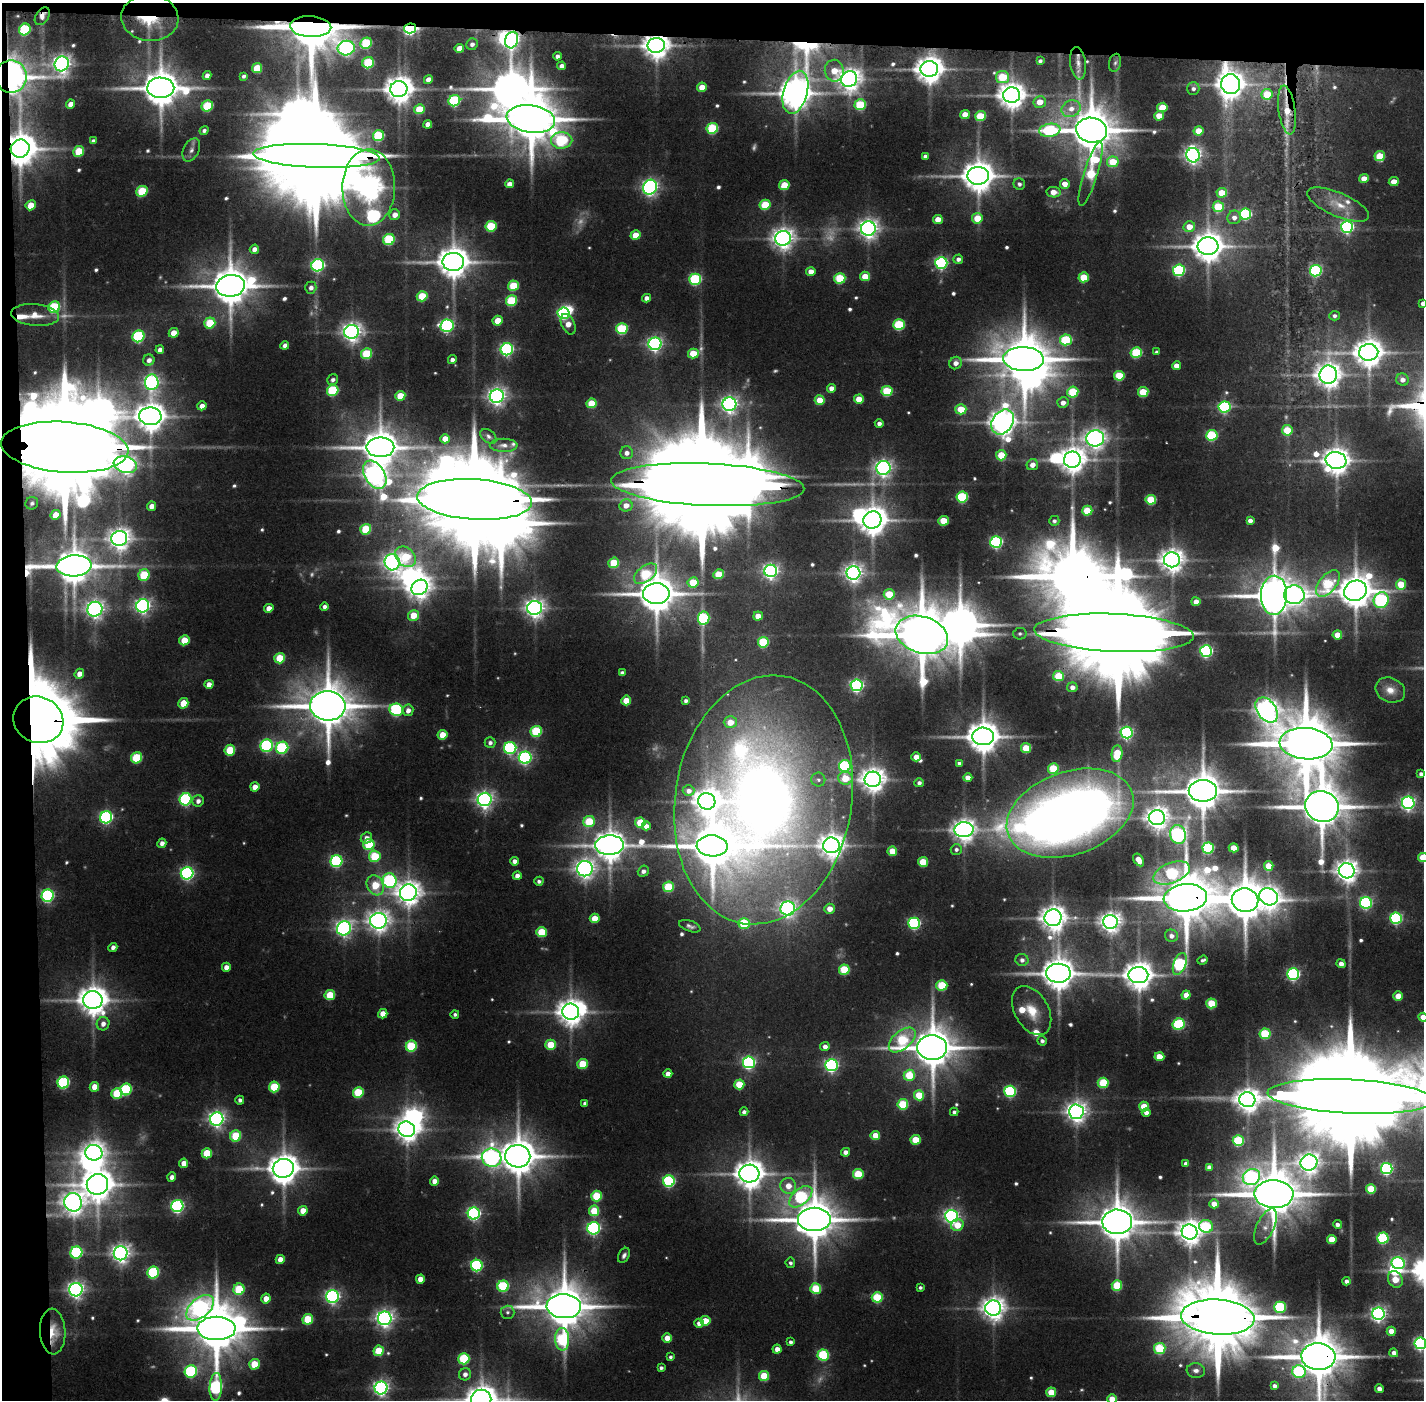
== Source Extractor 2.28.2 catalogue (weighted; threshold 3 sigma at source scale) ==
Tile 1 of 3 x 3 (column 1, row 1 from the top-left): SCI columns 1-1422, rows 2829-4226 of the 4268 x 4257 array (HDU 1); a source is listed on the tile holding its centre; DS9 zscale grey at full resolution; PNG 1426 x 1402 px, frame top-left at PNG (2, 3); each listed source drawn as its Kron ellipse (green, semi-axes under 4 px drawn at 4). Shown black and unused: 5% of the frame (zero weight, under 2 of 3 exposures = <1% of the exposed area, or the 3 px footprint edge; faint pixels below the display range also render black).
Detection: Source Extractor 2.28.2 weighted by HDU 2 'WHT'; one run over the whole footprint, this tile lists its part. Background 0.131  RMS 0.0089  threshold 0.0401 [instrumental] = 3 sigma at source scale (4.5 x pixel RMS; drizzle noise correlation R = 1.50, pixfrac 1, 0.05/0.05 arcsec/px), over >= 5 px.
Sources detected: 631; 18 too faint to see at this stretch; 25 inside a brighter object's white glare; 2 cosmic-ray / hot-pixel residue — neither listed nor drawn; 7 inside a brighter listed object's ellipse — not listed separately; of the other 579, all 500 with FLUX_AUTO >= 2.53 (the completeness limit of this list) listed and drawn (79 fainter detections not listed), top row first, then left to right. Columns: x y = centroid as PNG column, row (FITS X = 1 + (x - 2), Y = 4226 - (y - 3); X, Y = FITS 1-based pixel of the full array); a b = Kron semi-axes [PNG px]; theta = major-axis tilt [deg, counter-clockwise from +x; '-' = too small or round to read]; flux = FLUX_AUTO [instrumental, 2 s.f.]
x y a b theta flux
42 16 10 6 56 5.6
150 18 29 23 -5 53
311 27 20 10 -3 7900
410 28 6 5 - 220
25 29 6 5 - 100
512 40 8 6 72 350
366 43 6 5 - 69
472 44 6 5 - 4.5
656 45 8 7 - 1400
346 48 8 7 - 340
459 48 5 4 - 13
557 56 4 4 - 4.2
1040 61 4 4 - 2.8
368 63 6 5 - 68
1078 63 16 8 -82 8.7
1115 63 9 6 78 3.2
62 64 8 7 - 620
562 66 4 4 - 5.8
257 68 5 5 - 35
929 69 9 8 - 1600
834 71 11 9 -82 22
207 75 4 4 - 5.9
11 76 16 16 - 850
244 76 4 3 - 2.8
1003 77 6 6 - 53
428 79 4 4 - 8.5
849 79 8 7 - 1000
1231 84 10 9 - 1400
702 87 5 4 - 17
161 88 13 10 -1 3300
399 89 9 8 - 1600
1193 89 6 6 - 4.3
795 92 22 12 74 2400
1267 94 5 5 - 30
1012 95 8 7 - 1500
454 101 6 5 - 120
1040 102 6 6 - 15
70 104 5 4 - 9.1
860 105 6 5 - 63
207 106 6 5 - 66
1162 107 5 4 - 32
419 109 5 5 - 30
1071 109 10 8 25 9.9
1287 110 24 8 -82 20
965 114 5 4 - 18
980 116 5 5 - 41
1159 116 5 4 - 15
531 119 24 14 -8 6400
428 124 4 4 - 8
712 128 6 5 - 85
204 130 5 4 - 3.2
1050 130 10 6 8 120
1092 130 15 12 -8 4800
1198 131 5 4 - 23
378 136 6 5 - 77
562 140 10 8 1 92
93 141 4 4 - 2.9
20 149 9 9 - 2500
191 150 12 7 63 5.3
79 151 5 5 - 34
1193 155 7 6 - 520
316 156 63 12 -2 33000
925 156 4 4 - 2.9
1380 156 5 5 - 41
1113 162 6 5 - 31
1091 174 33 7 73 69
978 176 11 9 1 2200
1364 179 5 4 - 15
1394 182 5 4 - 14
509 184 4 4 - 8.1
1019 184 6 5 - 3.2
1065 184 5 5 - 11
784 185 5 5 - 30
369 187 38 26 89 1800
650 187 7 6 - 400
142 191 6 5 - 54
1054 192 7 5 -8 11
1222 193 5 5 - 25
1338 204 33 12 -23 20
31 205 5 5 - 20
765 205 5 5 - 44
1218 207 5 5 - 52
1245 214 6 5 - 120
395 215 5 5 - 8.6
1234 217 7 6 - 6.4
977 218 5 5 - 23
938 219 5 4 - 14
491 226 5 5 - 59
1189 226 6 5 - 15
1347 227 6 6 - 240
868 228 7 7 - 710
635 235 5 4 - 23
783 238 8 7 - 840
389 239 6 5 - 85
1208 246 10 9 - 1900
254 249 5 4 - 6.6
958 259 5 4 - 4.4
453 262 11 9 2 2200
941 263 6 6 - 220
318 265 6 6 - 210
1179 270 6 5 - 140
1316 271 6 6 - 120
811 272 5 4 - 11
865 276 5 4 - 21
1084 277 5 5 - 37
840 278 5 5 - 65
695 279 6 5 - 110
231 286 14 11 8 3500
513 286 5 5 - 48
311 288 6 5 - 5.3
422 296 5 5 - 36
646 298 4 4 - 6.9
511 301 6 5 - 66
1423 303 4 4 - 5.5
54 307 6 5 - 86
563 313 6 5 - 160
35 315 24 11 -5 18
1334 316 5 4 - 3.1
498 321 5 5 - 25
210 323 6 5 - 46
568 324 11 6 -65 13
899 325 6 5 - 80
447 326 6 6 - 230
622 329 6 5 - 82
352 332 7 7 - 670
174 333 5 4 - 14
138 336 6 5 - 130
1066 340 6 5 - 82
655 344 6 6 - 330
285 345 4 4 - 5.2
507 349 6 6 - 220
160 350 4 4 - 5
1136 352 5 5 - 78
1156 352 4 4 - 2.5
1369 352 9 8 - 1700
367 354 5 5 - 58
693 354 5 5 - 30
1024 359 20 12 -2 5900
149 360 6 5 - 5.4
452 360 4 4 - 4.7
956 363 6 6 - 7.2
1176 366 4 4 - 13
1328 375 9 8 - 1200
1119 376 5 5 - 48
333 380 6 5 - 3.4
1402 380 6 6 - 6.4
152 382 8 6 86 330
831 388 4 4 - 8.2
333 390 6 5 - 87
887 391 5 5 - 62
1073 392 5 5 - 65
1143 392 5 5 - 42
400 396 5 5 - 24
497 396 7 6 - 590
859 399 5 4 - 20
820 400 5 5 - 21
591 403 5 5 - 34
1063 403 6 5 - 7.8
729 404 7 7 - 510
202 406 4 4 - 7.3
1224 407 6 5 - 160
961 409 5 5 - 28
150 416 11 9 -3 1700
1003 422 13 10 55 1300
879 423 4 4 - 4.2
1287 430 5 5 - 39
1212 435 5 5 - 93
488 436 9 6 -39 3
1095 438 9 8 - 790
445 439 5 4 - 15
504 445 14 6 -1 5.5
65 447 64 25 -4 39000
380 447 14 10 0 2800
627 453 6 6 - 6.2
1001 455 5 5 - 33
1072 460 8 8 - 1400
1336 460 10 8 -9 1400
125 465 12 8 -16 610
1032 465 6 5 - 9
883 468 7 7 - 490
375 475 15 10 -58 870
708 485 97 21 -2 50000
962 497 6 5 - 94
474 499 57 20 -4 29000
1151 500 5 5 - 56
32 503 6 6 - 2.9
626 505 6 6 - 9.8
152 506 5 4 - 8.5
1087 511 5 5 - 41
55 515 5 4 - 16
872 520 9 8 - 1800
943 521 5 5 - 29
1054 521 5 5 - 3.4
1250 521 4 4 - 5.9
366 529 5 5 - 50
119 539 8 7 - 890
996 542 6 5 - 180
406 557 12 9 -45 44
1172 560 8 7 - 1100
392 562 8 7 - 580
614 563 5 5 - 43
74 566 17 10 4 2900
771 571 6 6 - 380
853 573 7 6 - 610
646 574 13 7 38 70
718 574 5 5 - 27
144 575 6 5 - 52
693 582 5 5 - 36
1328 584 15 8 51 79
1401 584 5 5 - 32
419 587 8 7 - 900
1355 591 11 10 - 2600
656 594 13 10 1 3200
889 594 5 5 - 32
1274 595 20 13 88 3500
1294 595 10 9 - 510
1381 600 8 7 - 200
1196 602 4 4 - 11
143 606 7 6 - 380
324 607 4 4 - 4.6
269 608 5 4 - 9.2
535 608 7 7 - 660
95 609 7 7 - 570
414 615 5 5 - 22
758 616 5 4 - 14
704 618 7 6 - 110
1114 633 80 19 -3 37000
1020 634 7 5 13 2.5
922 635 27 18 -18 7000
1337 635 5 4 - 17
184 640 5 5 - 26
763 642 5 5 - 69
1206 651 6 5 - 200
280 658 5 5 - 35
622 673 4 4 - 4.7
79 674 5 4 - 7.5
1058 676 5 5 - 41
209 684 4 4 - 9
857 685 6 6 - 230
1072 687 5 5 - 6.8
1390 690 15 12 -23 12
626 700 5 4 - 22
686 701 4 4 - 3.5
183 703 5 5 - 24
328 706 17 14 -4 5000
396 710 7 6 - 150
408 710 6 5 - 7.1
1267 710 14 9 -53 860
38 720 25 23 -24 12000
730 722 6 6 - 18
536 731 6 5 - 77
1127 733 6 6 - 210
442 735 5 4 - 22
983 736 11 9 -2 2300
490 743 5 5 - 3.9
1306 744 26 15 -4 9500
267 746 6 6 - 160
282 748 6 6 - 130
510 748 6 6 - 170
1026 748 5 5 - 36
230 750 5 5 - 42
1117 754 8 5 84 39
916 757 4 4 - 14
137 758 6 5 - 58
525 758 6 6 - 250
959 763 4 3 - 2.7
845 766 6 6 - 120
1053 768 5 5 - 49
1421 774 4 4 - 4.4
845 778 7 6 - 25
968 778 4 4 - 11
873 779 8 7 - 1200
818 780 7 7 - 3
919 783 4 4 - 3.7
255 787 5 4 - 11
689 791 6 5 - 6.2
1203 791 14 11 -1 3500
186 799 6 6 - 180
485 799 7 6 - 510
763 800 125 88 81 1500
198 801 6 5 - 5
707 801 8 8 - 1300
1408 803 6 6 - 300
1322 807 17 15 -19 4600
1070 813 65 41 19 1300
106 817 6 6 - 200
1157 818 8 7 - 990
589 822 6 5 - 48
640 822 5 5 - 38
646 826 4 4 - 7.2
964 830 9 7 3 1000
1178 835 9 8 - 340
366 838 6 5 - 6.2
162 843 5 4 - 5.9
369 844 5 5 - 58
610 845 14 9 3 2100
831 845 8 8 - 1200
712 846 15 10 -3 4400
1208 848 6 5 - 120
1234 848 5 4 - 18
956 849 5 5 - 3.4
892 851 5 4 - 22
375 856 6 5 - 56
1423 857 5 4 - 35
1139 860 7 4 -57 14
336 861 6 6 - 160
514 861 4 4 - 5.6
923 862 5 5 - 32
1269 866 5 5 - 25
585 869 8 7 - 660
643 871 6 5 - 4.7
1347 871 8 7 - 990
187 873 6 6 - 250
1172 873 19 10 21 110
517 876 4 4 - 6.8
390 881 7 7 - 190
539 881 4 4 - 3.1
375 885 10 8 -62 34
668 887 5 5 - 58
408 893 8 8 - 1100
48 896 6 6 - 200
1268 897 9 8 - 820
1185 898 22 13 5 6700
1245 900 13 12 - 4000
1366 903 6 6 - 170
788 909 7 7 - 440
830 909 5 5 - 11
595 918 5 4 - 21
1053 918 8 8 - 1300
1396 918 6 5 - 160
378 921 8 8 - 810
1110 922 7 7 - 840
744 923 6 5 - 58
914 923 6 5 - 160
690 926 11 5 -19 3.5
344 928 7 7 - 420
542 932 5 5 - 44
1171 936 6 6 - 5.7
113 947 4 4 - 5.1
1022 960 6 6 - 5.1
1203 960 5 3 - 2.5
1180 964 11 6 70 170
1341 964 5 4 - 5.4
226 967 4 4 - 7.5
844 970 5 5 - 53
1058 973 12 9 -1 2400
1293 974 6 5 - 190
1138 975 10 8 1 1600
942 985 5 5 - 61
330 995 5 5 - 37
1186 995 4 4 - 14
1398 996 4 4 - 19
93 1000 10 9 - 1700
1211 1003 5 5 - 47
1032 1011 26 17 -60 29
571 1012 8 8 - 1400
383 1014 5 4 - 13
455 1014 4 4 - 2.5
1423 1017 4 4 - 15
103 1024 6 6 - 6.1
1179 1024 6 5 - 110
1265 1034 5 5 - 70
902 1040 16 9 41 73
1042 1041 5 4 - 3.5
551 1045 5 5 - 36
411 1046 5 5 - 75
825 1046 5 4 - 6.1
932 1047 15 12 -3 4000
1159 1057 5 4 - 24
749 1062 6 6 - 230
583 1064 5 5 - 38
831 1065 6 6 - 250
668 1074 4 4 - 8.1
909 1075 5 5 - 43
63 1083 6 5 - 140
1103 1083 5 5 - 57
739 1084 5 5 - 35
94 1087 5 4 - 12
274 1087 5 5 - 56
126 1089 6 5 - 100
1010 1091 6 5 - 130
358 1092 5 5 - 56
117 1093 5 5 - 54
919 1095 5 5 - 34
1351 1096 83 17 -3 41000
240 1100 4 4 - 3.2
1247 1100 8 7 - 1100
585 1104 4 4 - 3.8
903 1104 5 5 - 58
1144 1106 5 5 - 28
744 1112 4 4 - 3.9
954 1112 4 4 - 3.5
1076 1112 7 7 - 800
1146 1112 4 4 - 6.1
217 1119 7 6 - 450
407 1129 8 7 - 1100
875 1135 4 4 - 18
236 1136 5 5 - 53
915 1140 5 5 - 30
1238 1141 5 5 - 86
845 1152 4 4 - 5.4
94 1153 8 7 - 820
207 1153 5 5 - 36
518 1156 12 11 - 3300
492 1158 10 9 - 480
184 1163 5 4 - 11
1309 1163 8 8 - 860
1186 1164 4 4 - 5.3
1209 1167 4 4 - 5.9
283 1168 10 9 - 2000
1387 1168 6 5 - 190
749 1174 10 9 - 1800
858 1174 5 5 - 54
172 1177 4 4 - 6
1251 1177 9 8 - 270
434 1181 4 4 - 8.3
669 1181 6 5 - 150
97 1184 11 10 - 2200
788 1186 8 7 - 14
1371 1189 5 5 - 41
1274 1194 19 14 -2 6200
596 1196 5 5 - 51
801 1197 13 7 41 130
73 1202 9 8 - 980
1214 1204 4 4 - 11
177 1206 6 6 - 220
303 1211 5 4 - 13
594 1211 5 5 - 38
474 1213 6 6 - 250
951 1216 6 6 - 340
814 1219 16 12 0 4300
1117 1222 15 12 -1 3500
1337 1224 4 4 - 4.9
957 1225 6 5 - 19
1206 1226 7 6 - 80
1265 1226 19 8 65 8.3
594 1228 6 6 - 230
1189 1232 8 7 - 1200
1383 1238 5 5 - 110
1332 1239 5 4 - 22
76 1252 6 6 - 140
121 1253 7 7 - 630
624 1255 8 5 62 3.6
280 1259 5 4 - 13
790 1263 5 5 - 2.9
1398 1263 7 5 -27 200
477 1265 6 5 - 150
153 1273 6 5 - 110
420 1279 4 4 - 13
1395 1279 8 7 - 23
1347 1281 4 4 - 4.6
1117 1285 5 5 - 46
503 1286 6 5 - 97
920 1287 4 3 - 2.5
239 1289 6 5 - 55
816 1289 5 5 - 52
76 1290 7 6 - 490
332 1297 6 6 - 290
877 1297 5 5 - 67
266 1299 5 4 - 11
564 1306 17 12 -3 4800
1280 1307 5 5 - 110
200 1308 16 9 41 440
993 1308 8 7 - 1000
507 1312 7 7 - 3.1
1378 1314 6 6 - 380
1218 1317 37 17 -4 15000
385 1318 7 6 - 530
308 1319 5 5 - 47
705 1321 5 4 - 22
699 1323 4 4 - 6.1
216 1328 19 12 -1 6100
1391 1331 4 4 - 14
53 1332 23 12 -87 26
667 1338 4 4 - 15
562 1339 11 7 -89 95
791 1342 4 4 - 3.4
1420 1343 6 6 - 230
1160 1348 6 5 - 74
777 1349 4 4 - 8.8
379 1351 5 5 - 34
1394 1353 4 4 - 5.2
823 1355 5 5 - 89
670 1357 4 3 - 2.5
1318 1357 17 13 -4 5000
464 1359 5 5 - 78
254 1364 5 5 - 31
661 1368 4 4 - 3.1
1196 1370 9 7 -9 5.3
191 1371 6 6 - 130
1299 1372 7 6 - 110
465 1374 6 6 - 5.7
764 1376 5 5 - 37
1274 1386 4 4 - 4.1
216 1387 14 6 87 180
381 1388 6 6 - 380
1379 1389 4 4 - 6.4
1051 1392 5 5 - 27
481 1399 10 9 - 1800
1112 1399 5 4 - 26
Overlapping masked pixels (flux is a lower limit): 33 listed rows (the first 20) at x y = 42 16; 150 18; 311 27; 410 28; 512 40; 656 45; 11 76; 1231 84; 795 92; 1267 94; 1287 110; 20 149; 316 156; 978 176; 65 447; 380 447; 708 485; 474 499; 74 566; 656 594
Isophote crosses this tile's border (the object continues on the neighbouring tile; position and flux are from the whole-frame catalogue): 7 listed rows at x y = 1423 303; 1423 857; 1423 1017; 1351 1096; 1420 1343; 481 1399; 1112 1399